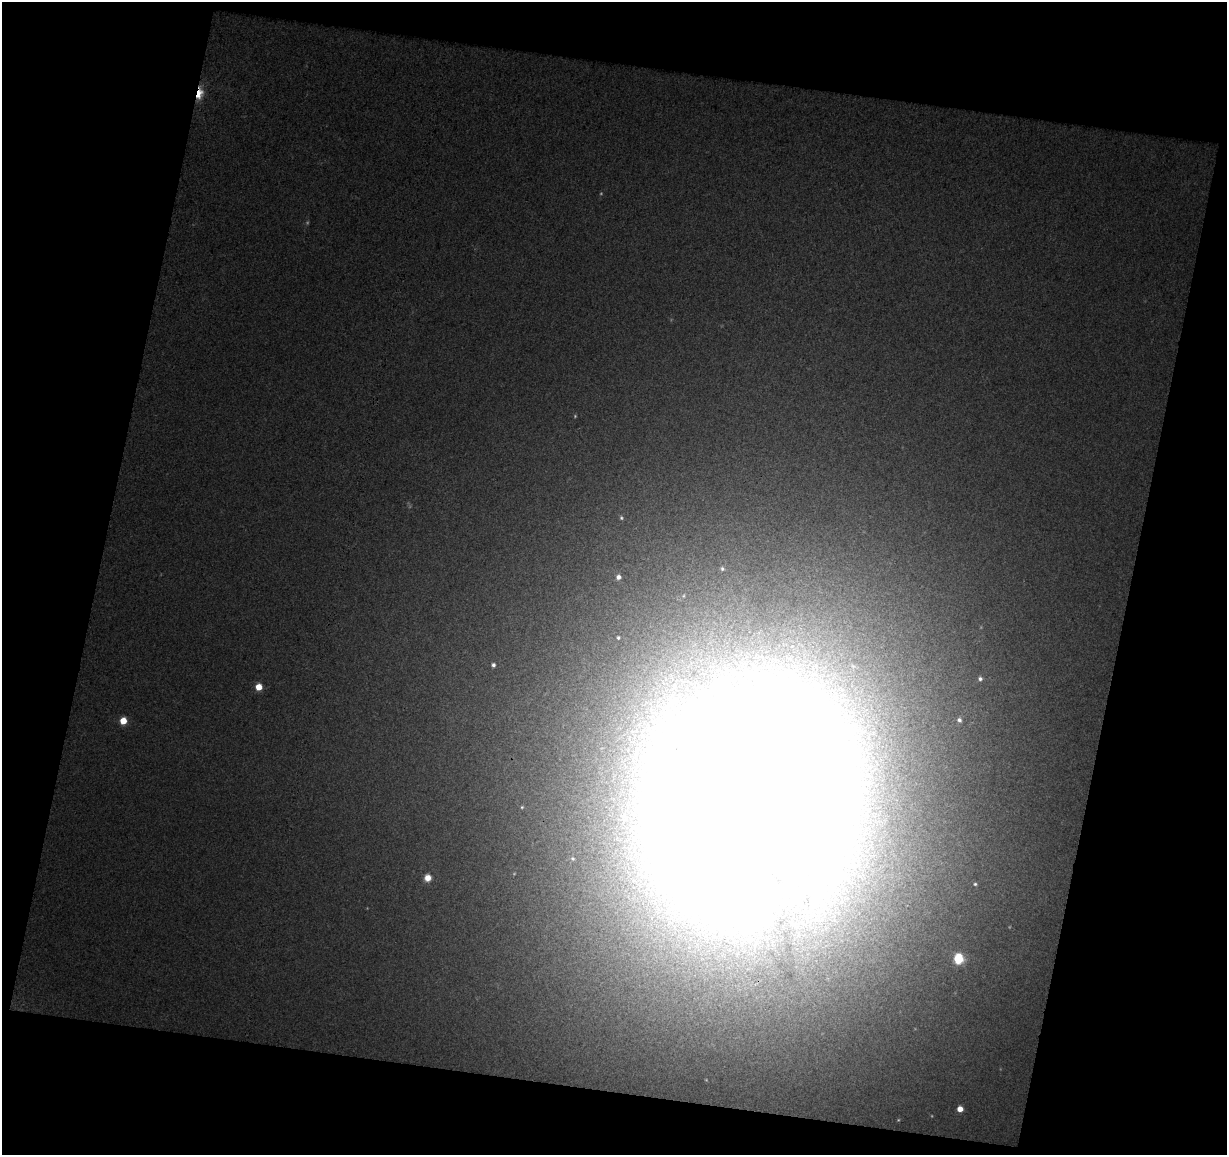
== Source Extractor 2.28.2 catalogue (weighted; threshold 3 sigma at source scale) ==
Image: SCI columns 1-1225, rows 57-1209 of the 1225 x 1268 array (HDU 1 of 3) = the unmasked area's bounding box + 8 px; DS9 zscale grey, full resolution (1 PNG px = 1 image px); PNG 1229 x 1157 px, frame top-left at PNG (2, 2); no overlay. Shown black and unused: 27% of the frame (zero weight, under 3 of 4 exposures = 1% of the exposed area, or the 3 px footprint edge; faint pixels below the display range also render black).
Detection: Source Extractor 2.28.2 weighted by HDU 2 'WHT'. Background 0.0771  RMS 0.012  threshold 0.056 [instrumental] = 3 sigma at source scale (4.5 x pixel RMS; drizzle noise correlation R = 1.50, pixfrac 1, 0.0396/0.0396 arcsec/px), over >= 5 px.
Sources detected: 23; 4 too faint to see at this stretch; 1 inside a brighter object's white glare — not listed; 2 inside a brighter listed object's ellipse — not listed separately; the other 16 listed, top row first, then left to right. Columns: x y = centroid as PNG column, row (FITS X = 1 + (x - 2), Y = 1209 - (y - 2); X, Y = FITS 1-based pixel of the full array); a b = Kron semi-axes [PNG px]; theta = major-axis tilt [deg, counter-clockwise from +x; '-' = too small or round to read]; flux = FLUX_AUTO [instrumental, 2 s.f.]
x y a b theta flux
199 94 15 8 78 23
621 518 5 5 - 2.2
722 569 6 5 - 2.7
618 577 6 6 - 7.4
618 638 5 5 - 2.5
493 665 5 4 - 3.6
980 679 5 5 - 3.2
259 687 5 5 - 28
959 720 6 5 - 4.3
123 721 5 5 - 34
752 802 170 133 65 13000
522 807 5 5 - 1.8
428 878 8 7 - 12
975 884 5 4 - 1.8
958 959 6 5 - 120
960 1109 5 5 - 16
Overlapping masked pixels (flux is a lower limit): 2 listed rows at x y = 199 94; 752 802